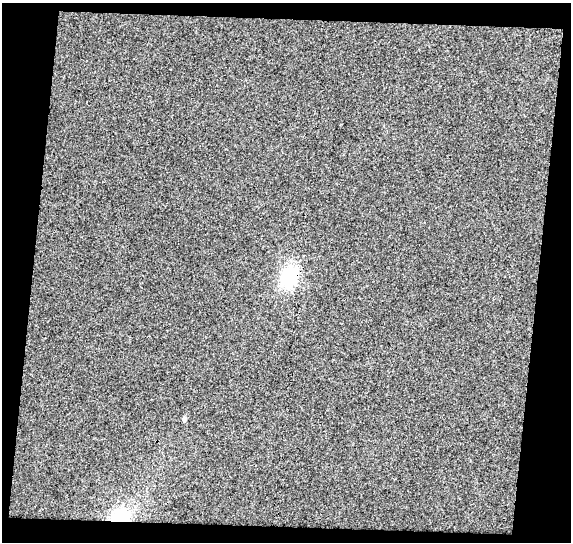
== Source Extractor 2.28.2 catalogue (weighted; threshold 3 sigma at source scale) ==
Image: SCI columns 1-569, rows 27-566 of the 569 x 592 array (HDU 1 of 3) = the unmasked area's bounding box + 8 px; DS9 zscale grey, full resolution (1 PNG px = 1 image px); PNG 573 x 544 px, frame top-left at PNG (2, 3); no overlay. Shown black and unused: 17% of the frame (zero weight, under 3 of 4 exposures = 3% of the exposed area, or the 3 px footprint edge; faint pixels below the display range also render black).
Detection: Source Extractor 2.28.2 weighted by HDU 2 'WHT'. Background 0.00953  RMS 0.018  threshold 0.0822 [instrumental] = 3 sigma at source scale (4.5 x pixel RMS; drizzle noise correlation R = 1.50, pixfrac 1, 0.0396/0.0396 arcsec/px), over >= 5 px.
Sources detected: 3; all 3 listed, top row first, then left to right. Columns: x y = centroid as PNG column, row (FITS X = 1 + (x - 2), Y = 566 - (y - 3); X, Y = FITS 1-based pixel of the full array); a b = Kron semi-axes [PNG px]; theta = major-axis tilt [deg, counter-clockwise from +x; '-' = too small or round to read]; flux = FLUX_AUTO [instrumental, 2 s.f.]
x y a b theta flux
289 276 9 7 72 200
184 419 5 4 - 6.3
120 517 19 12 7 73
Overlapping masked pixels (flux is a lower limit): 2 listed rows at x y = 289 276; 120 517